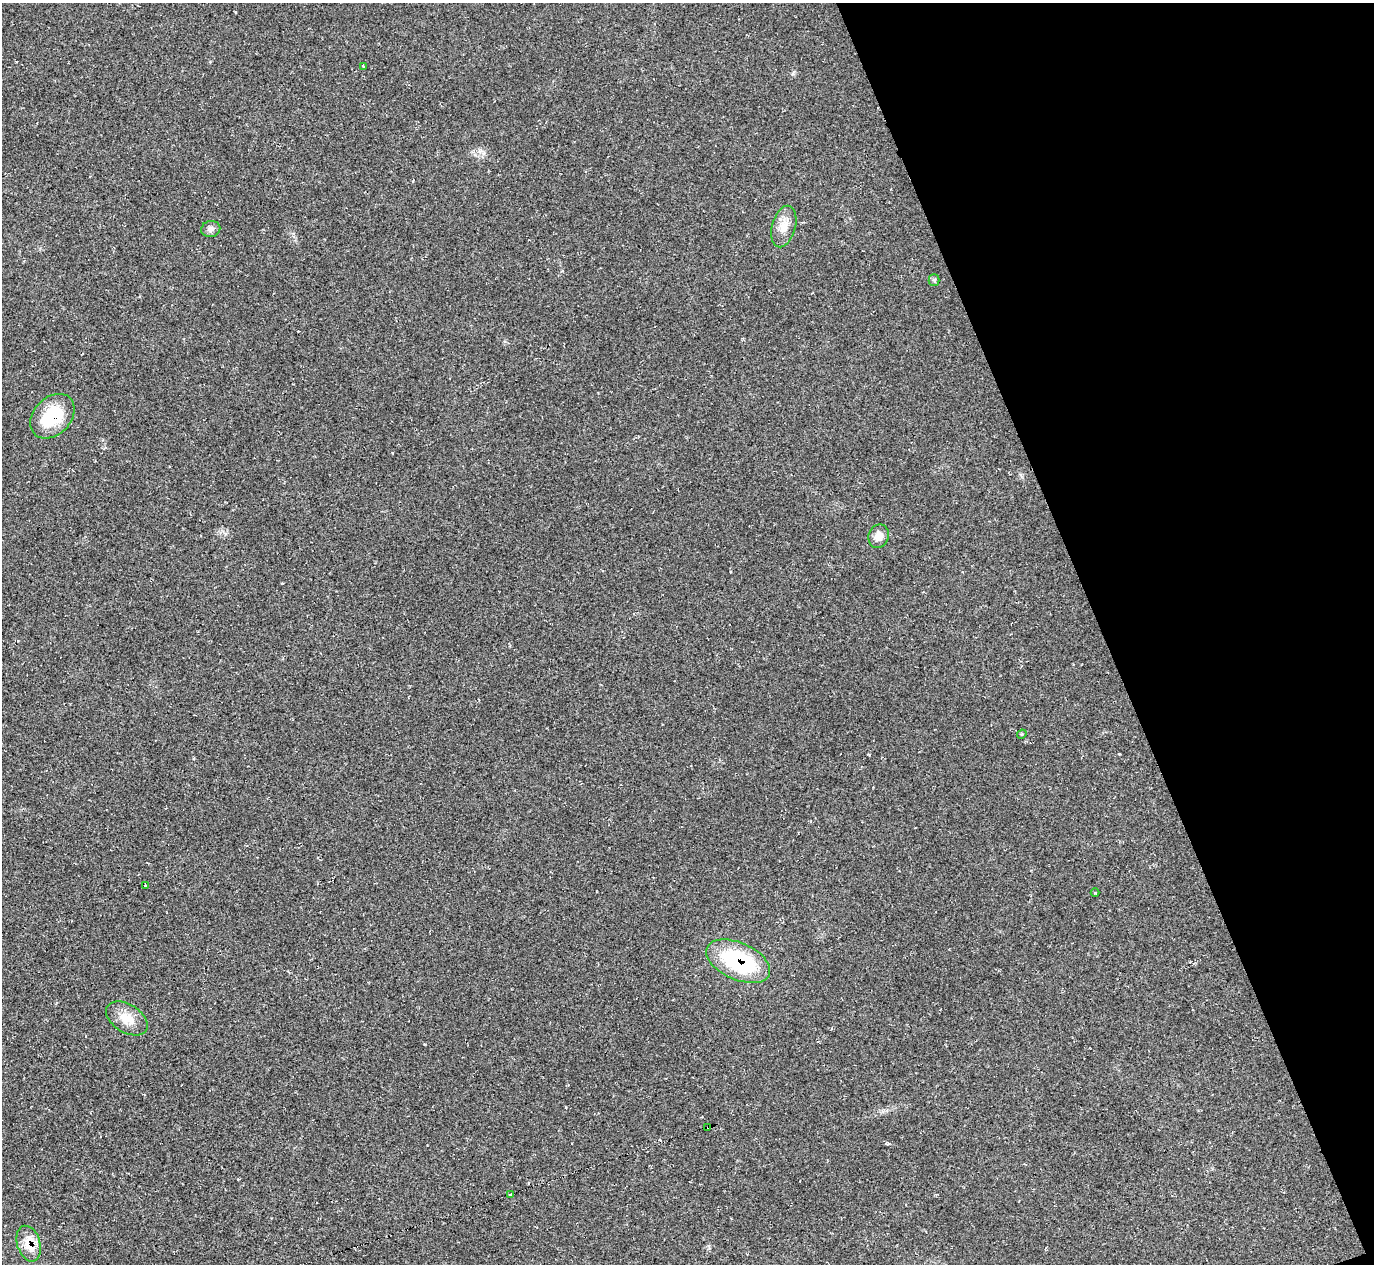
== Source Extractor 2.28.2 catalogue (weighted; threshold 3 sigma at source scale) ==
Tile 12 of 4 x 4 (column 4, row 3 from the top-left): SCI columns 4121-5492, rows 1543-2804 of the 5492 x 5478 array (HDU 1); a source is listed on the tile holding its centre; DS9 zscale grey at full resolution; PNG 1376 x 1266 px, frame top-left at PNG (2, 3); each listed source drawn as its Kron ellipse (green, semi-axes under 4 px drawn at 4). Shown black and unused: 20% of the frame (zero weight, under 2 of 3 exposures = <1% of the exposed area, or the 3 px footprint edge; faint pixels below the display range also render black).
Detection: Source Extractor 2.28.2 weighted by HDU 2 'WHT'; one run over the whole footprint, this tile lists its part. Background 0.0477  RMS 0.0067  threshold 0.0303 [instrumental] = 3 sigma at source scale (4.5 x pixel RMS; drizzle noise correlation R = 1.50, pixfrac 1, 0.05/0.05 arcsec/px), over >= 5 px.
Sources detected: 14; all 14 listed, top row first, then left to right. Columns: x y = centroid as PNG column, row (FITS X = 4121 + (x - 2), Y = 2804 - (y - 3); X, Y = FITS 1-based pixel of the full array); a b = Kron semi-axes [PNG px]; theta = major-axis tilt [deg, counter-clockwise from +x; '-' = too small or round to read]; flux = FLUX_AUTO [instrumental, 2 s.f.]
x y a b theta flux
363 66 3 2 - 0.64
784 226 21 11 75 8.7
211 229 9 8 - 2.6
934 280 5 5 - 1.2
52 416 25 18 45 30
879 536 12 10 68 5.6
1022 734 5 4 - 0.77
145 885 3 2 - 1
1095 893 4 3 - 0.54
738 961 34 18 -24 65
127 1018 23 14 -32 12
708 1127 3 2 - 35
510 1194 3 3 - 8.3
29 1244 18 11 -72 13
Overlapping masked pixels (flux is a lower limit): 4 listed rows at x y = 52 416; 738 961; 708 1127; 29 1244
Unlisted compact peaks at least as high as the median listed source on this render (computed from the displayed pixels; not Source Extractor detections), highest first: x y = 1119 754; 869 755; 793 73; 425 1044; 483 153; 566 1107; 282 583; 887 1144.